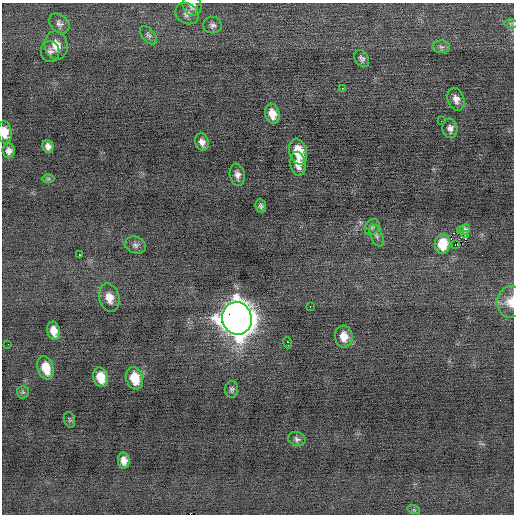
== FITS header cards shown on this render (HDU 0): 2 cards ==
NAXIS1  =                  512 / Axis length
NAXIS2  =                  512 / Axis length

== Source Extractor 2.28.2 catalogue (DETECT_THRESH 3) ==
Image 512 x 512 px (HDU 0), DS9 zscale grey, 1 PNG px = 1 image px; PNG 516 x 516 px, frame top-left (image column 1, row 512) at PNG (2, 3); each listed source drawn as its Kron ellipse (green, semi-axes under 4 px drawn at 4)
Background -0.0792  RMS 0.7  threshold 2.1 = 3 sigma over >= 5 px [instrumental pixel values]
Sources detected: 51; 1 with non-positive FLUX_AUTO (blend fragments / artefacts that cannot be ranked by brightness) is neither listed nor drawn; the other 50 listed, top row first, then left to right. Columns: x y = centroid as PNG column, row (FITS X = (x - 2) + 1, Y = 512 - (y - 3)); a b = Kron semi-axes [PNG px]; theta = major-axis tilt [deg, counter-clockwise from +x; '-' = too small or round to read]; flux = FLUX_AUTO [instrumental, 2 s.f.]
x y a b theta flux
192 6 10 9 - 230
187 14 12 10 -32 270
59 23 11 8 -42 200
511 23 7 4 1 84
213 25 9 8 - 160
148 35 11 6 -50 150
56 45 14 11 -77 570
441 47 9 6 -2 140
50 51 10 9 - 200
362 59 9 6 -58 160
342 88 2 2 - 110
456 99 12 8 -72 290
272 114 10 7 -74 530
441 121 2 2 - 31
450 128 10 7 -83 220
5 132 11 7 -84 540
202 142 9 6 -73 240
48 146 6 5 - 240
9 151 7 6 - 220
298 152 13 9 -74 1100
298 164 12 7 -82 420
237 175 11 7 -79 250
48 179 6 4 0 66
261 206 7 5 -82 120
372 227 8 7 - 140
465 229 6 5 - 140
460 231 3 2 - 68
465 235 2 2 - 590
377 236 11 6 -67 170
442 244 9 8 - 1100
455 244 3 3 - 200
135 245 10 8 -22 190
79 255 2 2 - 35
109 298 14 10 -76 530
511 302 16 13 85 640
310 307 3 2 - 73
237 318 16 14 -77 90000
54 331 9 6 -76 460
344 336 11 9 -82 540
287 343 5 3 - 390
8 344 2 2 - 79
46 368 12 8 -71 850
101 377 10 7 -74 760
135 378 11 8 -76 1000
232 389 8 6 87 120
23 392 6 6 - 81
70 420 8 5 -72 79
297 439 9 7 -21 150
124 461 8 6 -86 340
414 510 6 4 -18 65
At the frame edge (FLAGS 8, measured only in part): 3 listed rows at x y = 192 6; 5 132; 511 302
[1 non-positive-flux detection neither listed nor drawn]